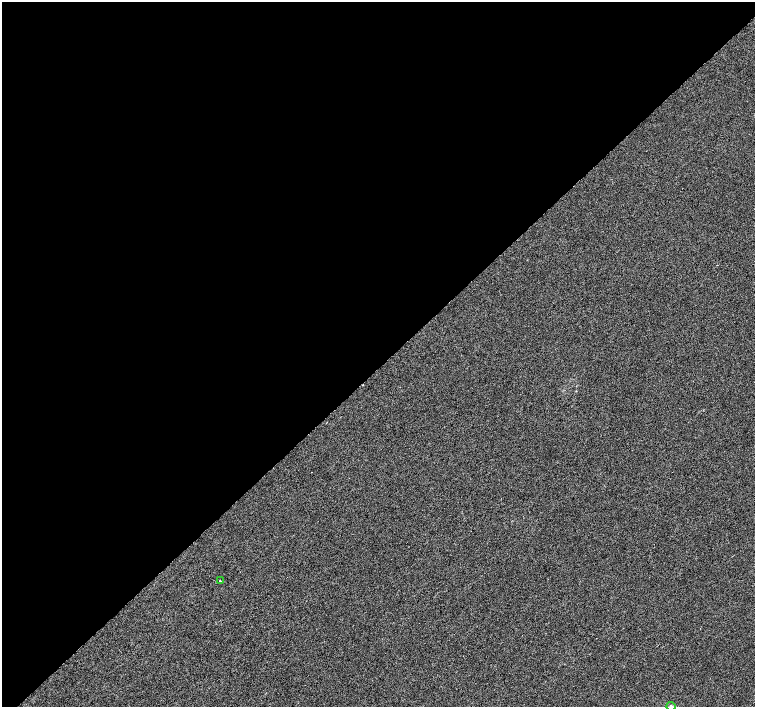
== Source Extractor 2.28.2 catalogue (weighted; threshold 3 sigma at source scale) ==
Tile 2 of 4 x 4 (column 2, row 1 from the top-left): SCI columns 1512-3016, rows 4450-5859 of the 6029 x 6016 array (HDU 1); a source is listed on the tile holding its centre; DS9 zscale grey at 2 x 2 block average (1 PNG px = mean of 2 x 2 image px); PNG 757 x 709 px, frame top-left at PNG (2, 2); each listed source drawn as its Kron ellipse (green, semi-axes under 4 px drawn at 4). Shown black and unused: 52% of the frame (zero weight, under 3 of 6 exposures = <1% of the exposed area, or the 3 px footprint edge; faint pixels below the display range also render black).
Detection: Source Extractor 2.28.2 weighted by HDU 2 'WHT'; one run over the whole footprint, this tile lists its part. Background -1.50e-04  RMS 0.0021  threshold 0.00852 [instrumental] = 3 sigma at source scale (4.09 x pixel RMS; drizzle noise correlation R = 1.36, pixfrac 0.8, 0.0396/0.0396 arcsec/px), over >= 5 px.
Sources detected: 3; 1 cosmic-ray / hot-pixel residue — neither listed nor drawn; the other 2 listed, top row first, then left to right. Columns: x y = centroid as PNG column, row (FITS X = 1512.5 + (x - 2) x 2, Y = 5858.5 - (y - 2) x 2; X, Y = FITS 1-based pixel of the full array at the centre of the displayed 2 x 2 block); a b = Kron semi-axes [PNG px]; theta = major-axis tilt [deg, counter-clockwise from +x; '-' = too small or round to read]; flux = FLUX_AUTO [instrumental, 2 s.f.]
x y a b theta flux
220 581 2 2 - 0.28
671 706 4 3 - 0.74
Isophote crosses this tile's border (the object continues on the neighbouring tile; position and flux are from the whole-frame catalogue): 1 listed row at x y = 671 706